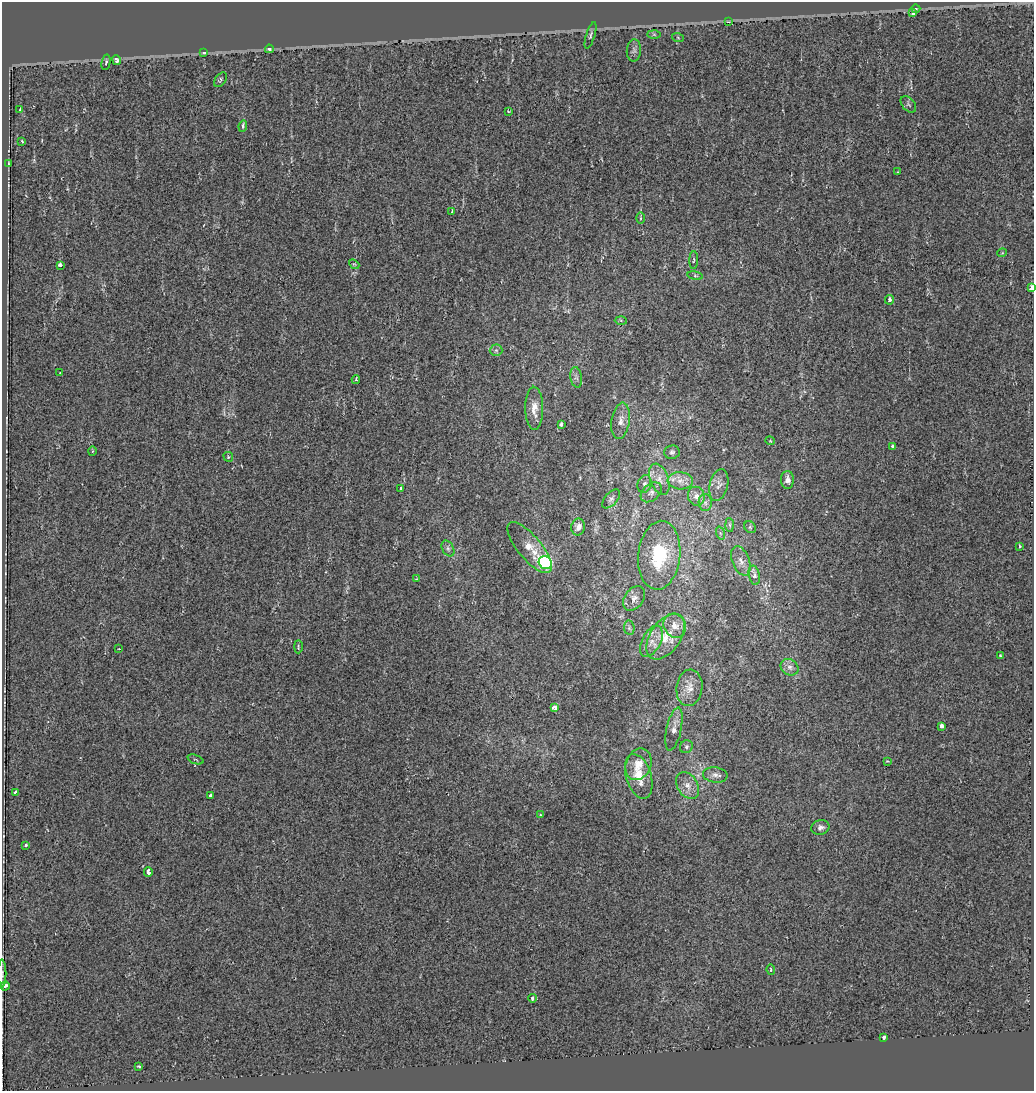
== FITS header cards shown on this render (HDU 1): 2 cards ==
NAXIS1  =                 1032
NAXIS2  =                 1089

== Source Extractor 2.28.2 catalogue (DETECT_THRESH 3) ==
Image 1032 x 1089 px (HDU 1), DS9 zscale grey, 1 PNG px = 1 image px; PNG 1036 x 1093 px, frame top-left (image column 1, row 1089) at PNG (2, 2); each listed source drawn as its Kron ellipse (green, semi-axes under 4 px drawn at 4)
Background 0.00199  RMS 0.011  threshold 0.0334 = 3 sigma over >= 5 px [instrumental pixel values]
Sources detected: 95; all 95 listed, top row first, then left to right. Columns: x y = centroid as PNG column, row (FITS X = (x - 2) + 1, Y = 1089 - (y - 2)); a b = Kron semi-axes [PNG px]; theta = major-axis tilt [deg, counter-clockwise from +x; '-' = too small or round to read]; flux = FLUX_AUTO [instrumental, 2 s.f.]
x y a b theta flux
916 9 4 4 - 1.4
913 13 4 4 - 7.6
729 22 3 2 - 2.5
654 34 6 4 -1 1
590 35 14 4 73 2.2
678 38 6 4 -20 0.91
269 49 4 3 - 4.8
634 50 11 7 85 2.9
204 53 4 4 - 1.7
117 60 5 3 - 9
106 62 8 4 78 1.4
221 80 8 5 55 1.5
908 104 9 6 -50 1.7
20 110 3 3 - 1.3
508 111 3 2 - 0.58
243 126 6 4 83 2.2
22 141 3 2 - 0.76
8 164 3 2 - 0.65
897 172 3 2 - 0.52
452 212 3 3 - 4.8
640 218 5 3 - 0.91
1002 253 5 3 - 0.59
694 260 9 4 87 1.3
354 264 5 4 - 1
60 265 3 3 - 8
695 276 8 4 -8 1.4
1032 288 4 3 - 26
889 300 4 3 - 2.8
621 320 6 4 -2 1.2
496 350 6 6 - 1.6
60 373 3 2 - 0.8
576 377 10 6 -80 2.5
356 380 4 3 - 1.2
534 408 21 9 -89 8.7
621 421 18 9 81 6.3
561 424 4 3 - 3.1
770 441 5 4 - 0.62
893 447 4 3 - 3
92 451 5 3 - 0.8
672 452 8 7 - 1.8
228 457 5 4 - 0.91
659 479 16 9 -70 6.7
787 480 9 6 -90 4.3
680 481 12 8 -4 5.8
644 484 9 7 71 2.8
719 485 16 9 77 4.7
401 488 3 3 - 2.7
651 492 12 8 41 3.8
696 496 10 8 -70 4.8
611 499 11 6 48 2.6
705 503 8 6 -87 2.8
730 525 7 4 -88 1.4
578 527 8 7 - 4.6
750 527 6 5 - 1.3
720 533 7 4 -71 1.3
1020 546 3 2 - 0.65
448 548 8 5 -63 2.1
530 548 31 11 -50 12
659 555 34 21 84 45
741 561 15 8 -70 5.9
545 563 7 6 - 120
754 575 10 5 -77 5
416 579 3 2 - 0.65
634 598 13 9 56 4.7
675 626 12 11 - 6.9
629 628 7 5 -83 1.7
665 637 26 15 55 19
651 641 17 9 63 7.2
298 647 6 3 90 1
119 649 3 2 - 0.65
1000 656 4 2 - 1
790 667 9 7 -33 3.8
689 688 18 13 83 8.9
555 708 4 4 - 20
942 726 4 3 - 7.7
674 729 22 7 78 6.6
686 747 7 6 - 1.9
196 759 8 2 -21 0.87
887 761 4 3 - 0.59
638 764 16 12 67 11
715 775 12 7 -7 3.5
639 776 23 12 -73 16
688 786 14 10 -58 6.5
15 792 4 3 - 1.7
211 796 3 3 - 9.2
540 815 3 2 - 0.61
820 827 9 7 14 3.2
26 845 3 3 - 6
148 872 4 3 - 15
771 970 5 4 - 1.2
2 973 14 2 90 0.99
5 986 5 3 - 3.2
532 998 4 3 - 3.1
884 1037 3 3 - 13
139 1066 3 3 - 0.97
At the frame edge (FLAGS 8, measured only in part): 2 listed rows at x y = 1032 288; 2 973